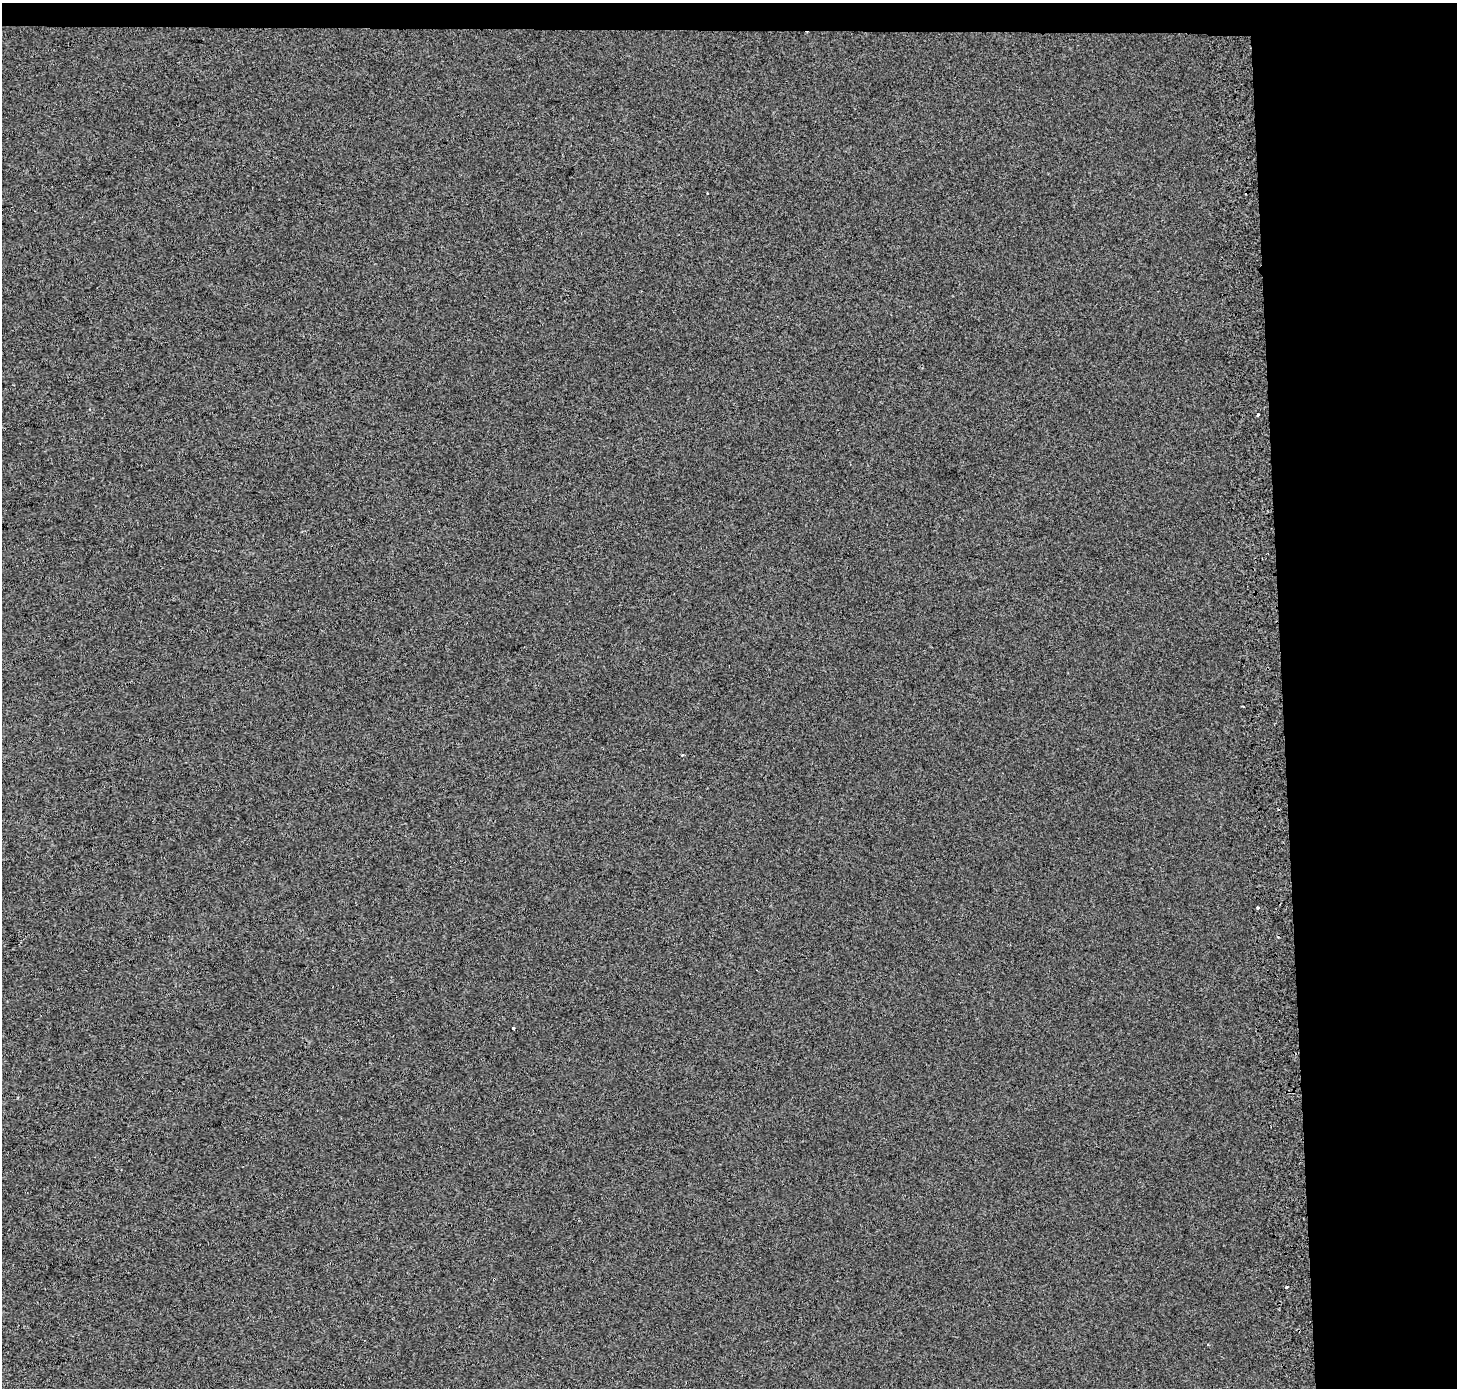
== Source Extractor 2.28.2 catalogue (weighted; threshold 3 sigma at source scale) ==
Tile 3 of 3 x 3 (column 3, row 1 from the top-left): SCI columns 2983-4437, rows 2774-4159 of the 4510 x 4167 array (HDU 1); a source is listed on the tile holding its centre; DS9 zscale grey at full resolution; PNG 1459 x 1390 px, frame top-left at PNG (2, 3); no overlay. Shown black and unused: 14% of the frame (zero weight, under 2 of 3 exposures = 2% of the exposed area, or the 3 px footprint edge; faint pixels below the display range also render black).
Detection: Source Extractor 2.28.2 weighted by HDU 2 'WHT'; one run over the whole footprint, this tile lists its part. Background 0.00625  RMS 0.0067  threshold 0.0303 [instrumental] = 3 sigma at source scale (4.5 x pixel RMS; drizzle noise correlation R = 1.50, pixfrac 1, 0.0396/0.0396 arcsec/px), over >= 5 px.
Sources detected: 7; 1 cosmic-ray / hot-pixel residue — not listed; the other 6 listed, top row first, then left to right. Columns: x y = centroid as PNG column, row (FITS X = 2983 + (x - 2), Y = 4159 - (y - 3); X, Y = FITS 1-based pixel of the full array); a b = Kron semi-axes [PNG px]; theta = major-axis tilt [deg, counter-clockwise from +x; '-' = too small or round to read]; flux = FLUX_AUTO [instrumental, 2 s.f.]
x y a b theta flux
707 193 3 3 - 1.7
1258 415 3 2 - 1.2
1243 706 3 2 - 0.57
1258 908 3 3 - 0.78
514 1028 3 3 - 2.1
1287 1287 3 3 - 8.1